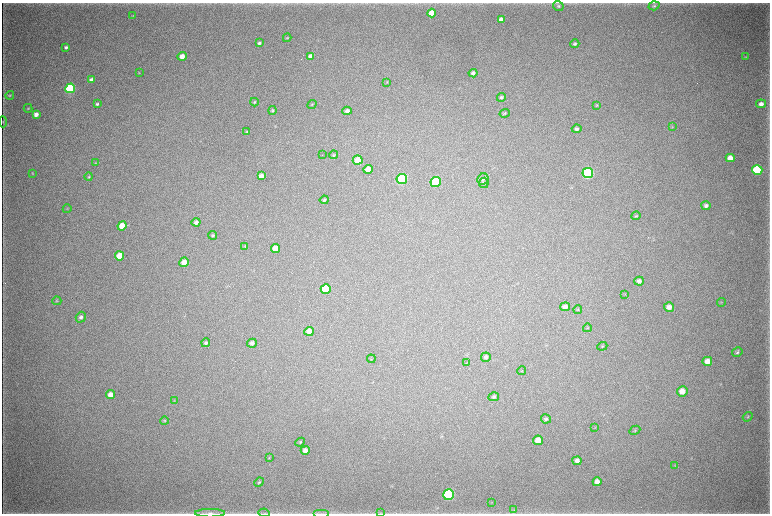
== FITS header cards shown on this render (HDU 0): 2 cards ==
NAXIS1  =                 1536 / length of data axis 1
NAXIS2  =                 1023 / length of data axis 2

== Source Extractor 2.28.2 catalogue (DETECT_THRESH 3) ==
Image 1536 x 1023 px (HDU 0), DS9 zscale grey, zoomed out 1/2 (1 PNG px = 2 x 2 image px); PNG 772 x 516 px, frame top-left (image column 1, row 1022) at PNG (2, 3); each listed source drawn as its Kron ellipse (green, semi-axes under 4 px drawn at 4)
Background 5220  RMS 41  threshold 122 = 3 sigma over >= 5 px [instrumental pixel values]
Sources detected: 108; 5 cannot appear on this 1/2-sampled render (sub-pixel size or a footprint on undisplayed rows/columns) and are neither listed nor drawn; the other 103 listed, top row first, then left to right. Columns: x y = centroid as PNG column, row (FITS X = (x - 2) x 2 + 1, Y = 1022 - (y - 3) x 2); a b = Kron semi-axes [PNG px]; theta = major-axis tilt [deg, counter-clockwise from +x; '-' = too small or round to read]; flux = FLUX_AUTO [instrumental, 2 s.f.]
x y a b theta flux
558 6 5 4 - 1.5e+04
654 6 5 4 - 1.3e+04
432 13 4 4 - 1.5e+05
133 15 3 2 - 3.2e+03
501 19 4 4 - 5.6e+04
287 38 4 3 - 8.7e+03
259 43 4 3 - 1.7e+04
575 44 5 3 - 1.6e+04
66 47 4 3 - 1.9e+04
182 56 4 4 - 7.0e+04
311 56 4 4 - 5.0e+04
745 57 4 3 - 5.1e+03
139 73 3 3 - 5.2e+03
473 73 4 4 - 2.3e+04
91 80 4 3 - 3.8e+04
387 82 4 3 - 6.2e+03
70 88 5 4 - 1.0e+06
10 95 4 3 - 8.8e+03
501 97 4 4 - 1.7e+04
254 102 4 4 - 1.1e+04
97 104 4 3 - 1.5e+04
312 104 5 3 - 6.9e+03
761 104 5 4 - 4.4e+04
597 105 4 3 - 6.7e+03
28 108 4 3 - 7.8e+03
273 110 4 3 - 1.1e+04
347 111 4 4 - 3.3e+04
505 113 5 3 - 1.1e+04
36 114 4 3 - 4.9e+04
3 122 5 3 - 8.3e+03
672 127 4 3 - 7.4e+03
577 129 5 4 - 2.2e+04
247 132 4 3 - 1.0e+04
322 155 2 1 - 7.6e+03
333 155 4 4 - 8.0e+03
730 158 4 4 - 8.9e+04
358 160 5 4 - 1.5e+05
95 163 3 3 - 4.6e+03
368 169 4 4 - 9.6e+04
757 170 5 5 - 9.0e+05
33 173 3 3 - 6.0e+03
588 173 5 5 - 1.7e+06
261 176 4 4 - 5.3e+04
89 177 4 4 - 8.5e+03
402 179 5 5 - 1.4e+06
483 179 6 5 - 1.8e+04
436 182 5 5 - 6.1e+05
484 183 5 5 - 1.6e+04
324 200 4 4 - 1.2e+04
706 206 4 4 - 2.6e+04
67 209 4 1 - 3.7e+03
636 216 4 3 - 1.0e+04
196 222 4 4 - 3.1e+04
122 226 4 4 - 1.2e+05
213 235 4 4 - 1.3e+04
245 246 4 4 - 8.2e+03
275 249 4 4 - 1.1e+05
120 256 5 4 - 1.5e+05
184 262 5 4 - 7.4e+04
639 281 5 4 - 3.4e+04
326 289 5 5 - 4.4e+05
625 295 4 2 - 4.7e+03
57 301 4 4 - 8.6e+03
721 302 4 1 - 3.7e+03
565 307 5 4 - 3.4e+04
669 307 5 4 - 4.8e+04
578 310 4 3 - 8.0e+03
81 317 5 5 - 2.3e+04
587 328 4 3 - 7.8e+03
309 331 5 4 - 5.0e+04
206 343 4 4 - 1.8e+04
252 343 5 4 - 2.6e+04
602 346 5 3 - 8.1e+03
737 352 5 4 - 1.5e+04
486 357 5 4 - 2.1e+04
371 359 4 2 - 5.2e+03
707 361 5 4 - 6.9e+04
467 363 4 1 - 3.9e+03
521 371 4 3 - 7.1e+03
682 391 5 5 - 8.7e+04
110 395 4 4 - 6.0e+04
494 397 5 4 - 1.9e+04
174 401 3 3 - 4.9e+03
748 417 5 3 - 8.1e+03
546 419 5 4 - 1.9e+04
164 421 4 4 - 8.9e+03
595 428 4 2 - 3.9e+03
635 430 6 3 27 8.2e+03
538 440 5 5 - 8.7e+04
300 442 5 3 - 8.4e+03
305 450 4 4 - 3.9e+04
269 457 4 3 - 5.9e+03
577 461 4 4 - 3.3e+04
675 465 4 3 - 6.7e+03
259 482 5 4 - 1.2e+04
597 482 4 4 - 4.4e+04
449 495 5 5 - 1.3e+06
491 502 4 3 - 5.0e+03
514 510 4 2 - 7.2e+03
210 513 15 3 0 3.7e+04
264 513 5 2 - 7.5e+03
322 513 8 1 0 1.1e+04
380 513 3 3 - 5.2e+03
At the frame edge (FLAGS 8, measured only in part): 3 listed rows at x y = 3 122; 210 513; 380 513
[5 sub-pixel or undisplayed-footprint detections neither listed nor drawn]